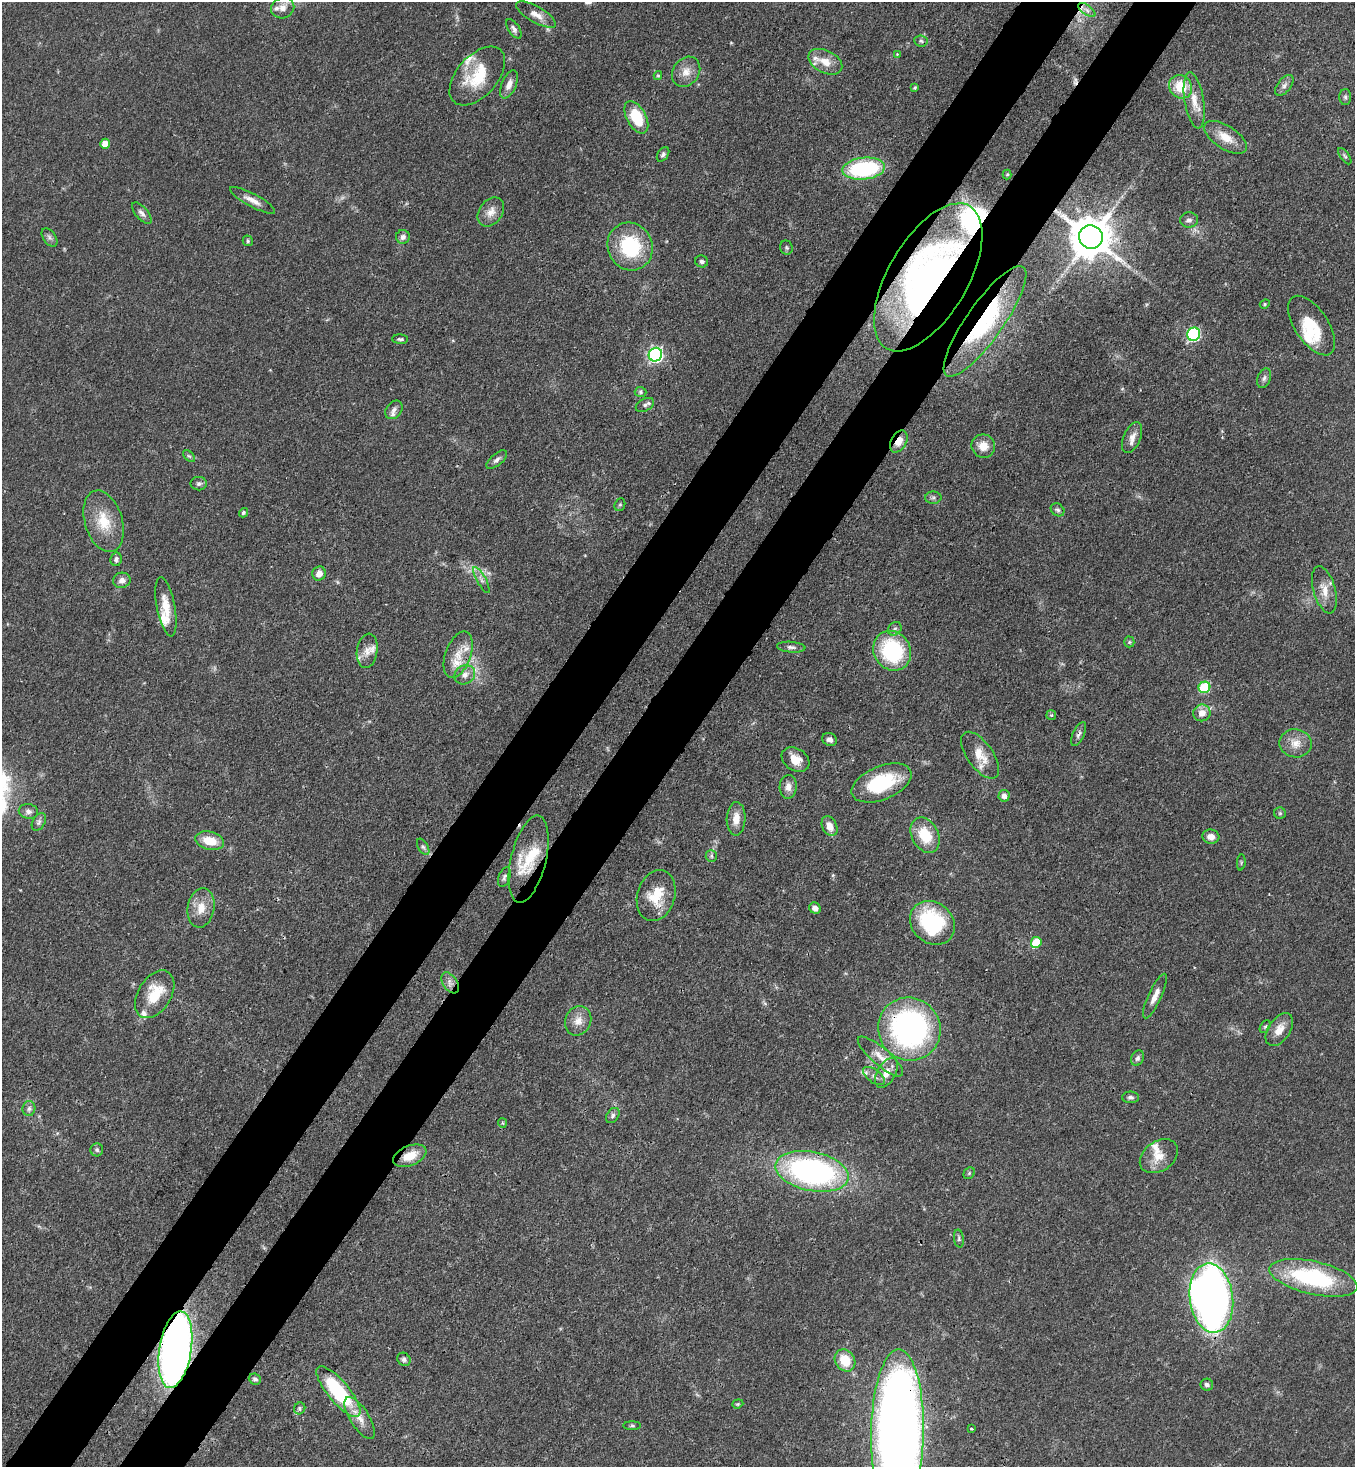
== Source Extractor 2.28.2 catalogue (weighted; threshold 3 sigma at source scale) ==
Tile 7 of 4 x 4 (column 3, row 2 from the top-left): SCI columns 2932-4284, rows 2991-4455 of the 6003 x 5981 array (HDU 1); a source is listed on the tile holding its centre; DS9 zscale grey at full resolution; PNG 1357 x 1469 px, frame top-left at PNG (2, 2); each listed source drawn as its Kron ellipse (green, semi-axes under 4 px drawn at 4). Shown black and unused: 10% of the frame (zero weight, under 3 of 4 exposures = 7% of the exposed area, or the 3 px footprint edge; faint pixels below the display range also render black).
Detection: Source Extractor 2.28.2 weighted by HDU 2 'WHT'; one run over the whole footprint, this tile lists its part. Background 0.0602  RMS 0.0036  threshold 0.0162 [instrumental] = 3 sigma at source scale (4.5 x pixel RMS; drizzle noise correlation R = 1.50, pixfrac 1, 0.05/0.05 arcsec/px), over >= 5 px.
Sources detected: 151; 1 too faint to see at this stretch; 2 inside a brighter object's white glare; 2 cosmic-ray / hot-pixel residue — neither listed nor drawn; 13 inside a brighter listed object's ellipse — not listed separately; the other 133 listed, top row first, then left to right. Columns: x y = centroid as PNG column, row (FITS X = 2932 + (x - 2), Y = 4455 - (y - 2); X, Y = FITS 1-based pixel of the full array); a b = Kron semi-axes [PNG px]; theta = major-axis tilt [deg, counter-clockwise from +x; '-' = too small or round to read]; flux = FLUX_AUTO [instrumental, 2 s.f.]
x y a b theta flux
283 8 12 10 21 3.1
1087 10 10 5 -36 1.4
536 15 22 8 -29 3.4
514 29 11 5 -56 1.3
921 41 7 5 -6 0.75
897 54 4 4 - 0.32
825 62 18 11 -27 5.3
686 72 16 13 54 4
477 76 35 20 48 15
658 76 4 4 - 0.42
509 84 15 7 67 2.7
1284 85 12 6 52 1.6
915 87 4 3 - 0.5
1181 87 12 11 - 10
1345 97 8 6 -89 0.84
1194 100 28 9 -81 5.6
636 117 18 9 -62 13
1225 137 24 11 -33 6.1
105 144 5 5 - 5.3
663 154 8 5 57 0.97
1345 156 9 4 -55 0.74
864 169 21 11 6 37
1007 174 5 4 - 0.43
252 200 25 6 -28 3.2
491 212 16 11 55 3.5
142 213 13 6 -49 1.6
1189 220 9 7 5 1.3
49 237 10 6 -55 1.1
403 237 7 7 - 1.4
1091 237 12 11 - 1300
248 241 5 5 - 0.61
630 246 24 22 -63 25
786 248 7 6 - 0.67
702 261 6 6 - 0.87
928 277 83 39 60 130
1265 304 5 4 - 0.47
985 321 66 18 55 33
1312 326 34 16 -56 12
1194 334 7 6 - 50
400 339 8 4 -3 0.81
655 355 7 6 - 91
1264 378 10 6 70 1.1
640 392 6 5 - 0.61
645 405 10 6 29 1.1
394 410 10 7 53 1.5
1132 438 16 8 66 2.9
899 442 12 7 61 4.2
983 446 12 11 - 4.5
189 456 7 4 -43 0.65
497 460 12 6 40 1.4
199 484 8 6 3 1.1
933 498 8 6 1 0.88
620 505 6 5 - 0.57
1058 510 7 6 - 0.89
243 513 5 4 - 0.6
104 521 32 18 -73 11
116 559 7 5 77 1.1
319 573 7 6 - 2.5
122 580 8 7 - 2
481 580 14 4 -61 1.6
1324 590 24 11 -74 4.9
166 607 30 9 -79 6.1
895 629 7 6 - 1
1129 642 5 5 - 0.55
791 647 14 5 -4 1.3
367 651 17 10 81 3.8
892 651 20 18 -55 31
458 655 24 12 69 6.3
465 675 11 9 27 2.5
1204 687 6 5 - 23
1202 713 8 8 - 3.4
1051 715 5 5 - 0.63
1079 734 13 5 66 1.3
830 739 7 6 - 1.5
1295 743 16 14 -10 4.6
980 755 27 13 -55 6.8
795 759 15 11 -32 4.8
882 783 32 16 22 23
788 787 11 8 87 2.6
1004 796 6 5 - 2
28 811 10 7 -12 1.4
1280 813 5 5 - 0.65
736 819 17 9 88 4.2
39 822 10 6 60 1.1
830 826 10 7 -66 3.6
925 835 19 13 -62 11
1211 837 8 7 - 2.5
210 841 14 9 -12 6.9
423 847 9 5 -59 0.88
711 856 6 5 - 0.71
529 859 45 17 77 13
1241 862 8 3 85 0.45
504 877 10 5 71 1.1
656 896 26 19 73 11
201 908 20 13 80 5.6
815 908 6 5 - 1.9
932 923 24 20 -41 32
1036 942 5 5 - 13
450 983 12 7 -55 2.1
155 994 26 16 58 12
1155 996 24 6 65 3.3
578 1021 15 12 66 4
1265 1026 7 4 61 0.62
909 1029 32 31 - 98
1279 1030 18 11 56 4.4
880 1056 29 9 -40 5
1138 1058 8 6 66 1.1
886 1073 16 9 60 4
874 1076 12 6 -36 1.8
1130 1097 8 6 -1 1
29 1108 7 6 - 1.2
613 1116 8 6 53 0.89
502 1123 5 4 - 0.47
97 1150 6 6 - 0.84
410 1156 17 10 22 6.4
1159 1156 21 15 35 5.8
812 1171 37 19 -11 97
969 1173 6 5 - 0.56
959 1238 9 5 -84 0.73
1313 1278 45 16 -13 40
1211 1298 35 21 -83 230
175 1350 38 16 81 250
404 1359 7 6 - 0.99
845 1360 12 9 -55 8.4
255 1379 6 5 - 0.85
1207 1385 6 6 - 1
338 1392 32 10 -50 31
738 1404 6 4 20 0.46
300 1408 6 5 - 0.73
360 1418 24 9 -58 4.4
632 1426 9 4 0 0.59
971 1429 3 2 - 0.39
897 1433 83 26 89 480
Overlapping masked pixels (flux is a lower limit): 11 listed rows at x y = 1087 10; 1091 237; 928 277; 985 321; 899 442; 882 783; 529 859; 909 1029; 410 1156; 175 1350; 897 1433
Isophote crosses this tile's border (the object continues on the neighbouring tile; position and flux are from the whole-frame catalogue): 1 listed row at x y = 897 1433